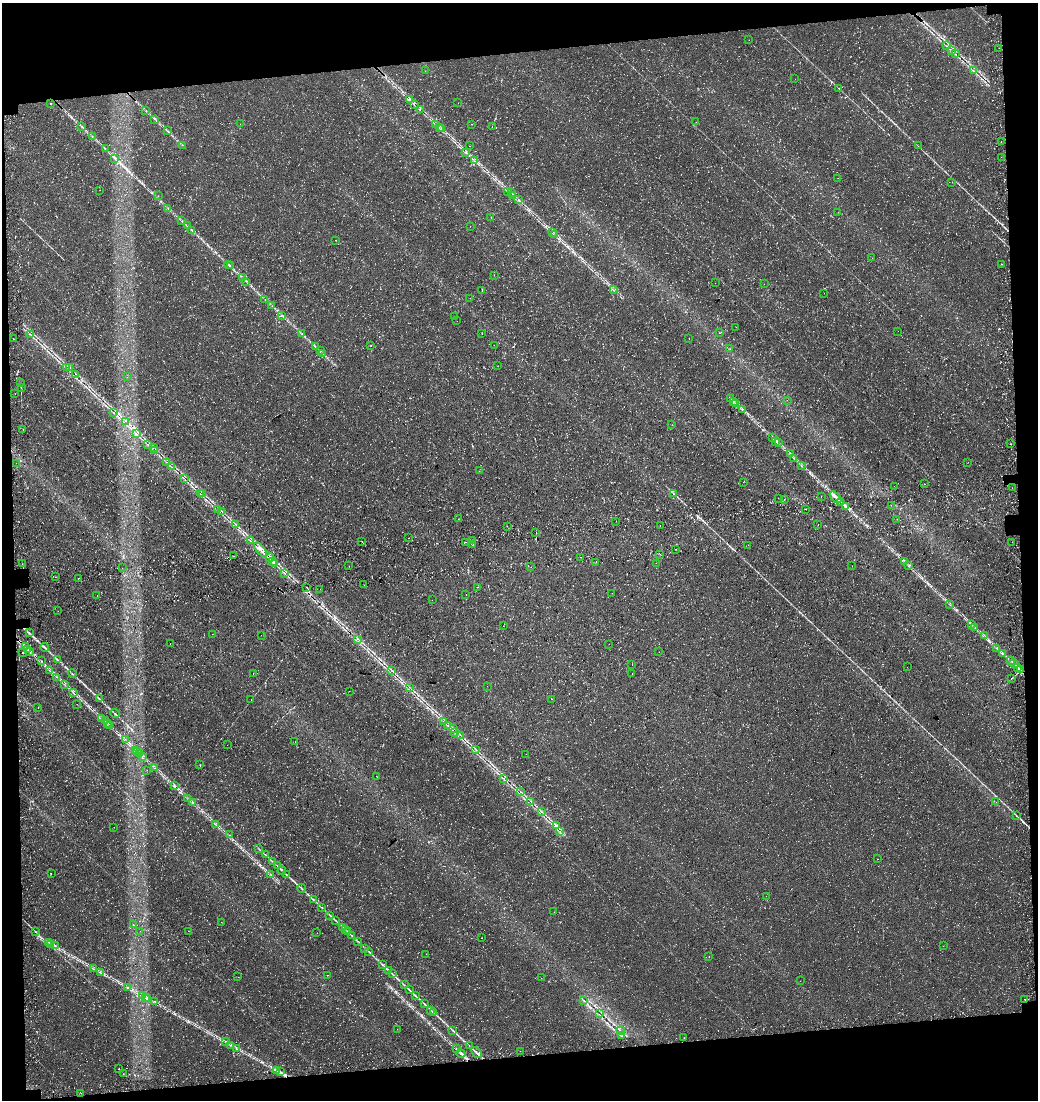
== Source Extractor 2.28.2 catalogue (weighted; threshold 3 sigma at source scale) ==
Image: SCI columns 180-4321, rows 170-4558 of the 4461 x 4729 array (HDU 1 of 3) = the unmasked area's bounding box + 8 px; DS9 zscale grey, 4 x 4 block average (1 PNG px = mean of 4 x 4 image px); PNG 1040 x 1102 px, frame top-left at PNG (2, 3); each listed source drawn as its Kron ellipse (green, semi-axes under 4 px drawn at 4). Shown black and unused: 12% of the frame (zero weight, under 3 of 4 exposures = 13% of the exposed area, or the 3 px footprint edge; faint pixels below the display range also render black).
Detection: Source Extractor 2.28.2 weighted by HDU 2 'WHT'. Background 0.0444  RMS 0.0046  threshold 0.0206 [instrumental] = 3 sigma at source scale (4.5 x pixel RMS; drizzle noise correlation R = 1.50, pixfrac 1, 0.0396/0.0396 arcsec/px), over >= 5 px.
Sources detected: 388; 7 too faint to see at this stretch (4 x 4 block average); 10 cosmic-ray / hot-pixel residue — neither listed nor drawn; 15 coinciding with a brighter row at this scale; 17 inside a brighter listed object's ellipse — not listed separately; the other 339 listed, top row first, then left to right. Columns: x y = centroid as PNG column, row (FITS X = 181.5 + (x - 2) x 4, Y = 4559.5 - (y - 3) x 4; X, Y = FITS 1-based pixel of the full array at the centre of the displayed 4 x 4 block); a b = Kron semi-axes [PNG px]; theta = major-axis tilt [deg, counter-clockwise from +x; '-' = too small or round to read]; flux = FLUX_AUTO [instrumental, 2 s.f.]
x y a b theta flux
749 40 2 2 - 0.53
947 46 2 2 - 0.95
999 48 2 2 - 0.45
951 51 2 2 - 1.1
955 54 2 2 - 0.9
425 71 2 2 - 0.42
973 71 3 2 - 1.7
795 79 2 2 - 0.36
838 88 2 2 - 0.6
409 100 3 2 - 1.9
51 103 2 2 - 1.3
458 103 2 2 - 0.34
414 104 2 2 - 0.6
420 110 2 2 - 0.47
146 111 2 2 - 0.73
155 119 2 2 - 1.1
696 122 2 2 - 0.96
240 124 2 2 - 0.52
472 124 2 2 - 0.75
436 125 2 2 - 0.51
82 126 2 2 - 0.84
492 126 2 2 - 0.41
439 128 2 2 - 0.47
442 128 2 2 - 0.81
167 131 2 2 - 0.83
92 137 2 2 - 0.67
1001 141 2 2 - 0.6
182 145 2 2 - 0.51
469 146 2 2 - 0.49
918 146 2 2 - 0.61
105 149 2 2 - 0.68
466 152 2 2 - 1.3
1001 157 2 2 - 0.34
115 158 2 2 - 1
475 161 2 2 - 1.1
838 178 2 2 - 0.33
952 182 2 2 - 0.47
100 190 2 2 - 0.3
508 191 2 2 - 0.78
511 193 2 2 - 0.95
512 195 2 2 - 0.8
158 196 2 2 - 0.32
518 199 2 2 - 1.2
168 208 2 2 - 1.1
838 212 2 2 - 0.31
491 217 2 2 - 0.58
182 221 2 2 - 0.53
187 226 2 2 - 0.9
470 226 2 2 - 0.43
192 231 2 2 - 0.59
552 233 2 2 - 0.59
555 235 2 2 - 1.7
336 240 2 2 - 0.62
872 258 2 2 - 0.42
1001 264 2 2 - 1.2
228 265 2 2 - 0.76
230 266 2 2 - 1
494 275 2 2 - 0.39
243 278 2 2 - 1.3
246 281 2 2 - 0.97
715 283 2 2 - 0.28
764 284 2 2 - 0.41
613 290 2 2 - 0.8
482 291 2 2 - 0.62
824 293 2 2 - 0.52
470 298 2 2 - 0.76
265 300 2 2 - 0.49
272 306 2 2 - 0.76
282 315 2 2 - 0.84
455 316 2 2 - 0.53
457 321 2 2 - 0.37
736 327 2 2 - 0.41
898 331 2 2 - 0.34
720 333 2 2 - 0.65
302 334 2 2 - 1.2
482 334 2 2 - 0.81
31 335 2 2 - 0.83
689 338 2 2 - 0.6
14 339 2 2 - 0.81
494 345 2 2 - 0.53
315 346 2 2 - 0.92
371 346 2 2 - 0.55
730 349 2 2 - 0.61
320 351 2 2 - 1.1
323 353 3 2 - 1.2
498 366 2 2 - 0.55
66 368 2 2 - 1.1
69 368 3 2 - 1.1
76 374 2 2 - 0.76
127 377 2 2 - 0.32
21 383 2 2 - 2
21 387 2 2 - 0.89
15 394 2 2 - 0.37
730 398 2 2 - 0.61
787 400 2 2 - 0.57
734 402 2 2 - 0.92
735 403 2 2 - 0.37
742 410 2 2 - 1.6
114 413 2 2 - 0.39
125 421 2 2 - 1.2
672 425 2 2 - 0.49
23 429 2 2 - 0.67
137 434 3 2 - 1.5
772 437 2 2 - 0.97
776 441 4 2 - 1.4
779 443 2 2 - 0.62
148 444 2 2 - 0.7
1011 444 2 2 - 1.2
153 447 2 2 - 1.3
155 451 2 2 - 0.41
790 454 2 2 - 0.7
794 459 3 2 - 1
167 462 2 2 - 0.64
968 462 2 2 - 0.44
16 463 2 2 - 0.45
802 466 2 2 - 0.97
172 467 2 2 - 0.32
479 471 2 2 - 0.43
184 478 2 2 - 0.33
743 482 2 2 - 0.39
924 484 2 2 - 0.62
894 486 2 2 - 0.52
1012 488 2 2 - 0.45
200 493 2 2 - 0.89
202 493 2 2 - 0.4
673 494 2 2 - 1.2
821 497 2 2 - 0.57
835 497 7 2 -46 6.3
778 498 2 2 - 0.5
784 499 2 2 - 0.82
841 502 2 2 - 0.82
891 505 2 2 - 0.57
845 506 3 2 - 4
806 509 2 2 - 0.74
217 510 2 2 - 0.64
222 512 2 2 - 0.65
458 519 2 2 - 0.68
897 519 2 2 - 0.39
616 521 2 2 - 0.61
818 524 2 2 - 0.4
236 525 2 2 - 0.78
507 526 2 2 - 0.52
660 526 2 2 - 0.45
536 533 2 2 - 0.74
409 538 2 2 - 0.72
472 540 2 2 - 2.5
250 541 2 2 - 0.87
362 542 2 2 - 0.92
466 542 2 2 - 0.81
1012 542 2 2 - 1.5
473 544 2 2 - 0.79
748 545 2 2 - 0.77
675 549 2 2 - 1.2
261 550 8 3 -48 14
660 554 2 2 - 0.49
233 556 2 2 - 1.3
581 557 2 2 - 0.6
270 558 4 3 - 7.5
273 561 3 2 - 6
596 562 2 2 - 0.44
904 562 3 2 - 1
275 563 4 2 - 3.8
656 563 2 2 - 0.71
22 564 2 2 - 0.71
349 566 2 2 - 0.37
852 566 2 2 - 0.53
908 566 2 2 - 0.71
531 567 2 2 - 0.56
122 568 2 2 - 0.36
285 573 2 2 - 0.67
56 577 2 2 - 0.65
78 578 2 2 - 0.81
364 585 2 2 - 0.43
307 587 2 2 - 1.7
477 587 2 2 - 0.94
320 589 2 2 - 0.51
612 593 2 2 - 0.39
466 594 2 2 - 0.41
97 595 2 2 - 0.39
432 600 2 2 - 0.41
949 604 2 2 - 0.83
58 611 2 2 - 0.8
972 625 2 2 - 0.55
503 626 2 2 - 0.34
974 627 2 2 - 1.1
29 633 2 2 - 1.1
212 634 2 2 - 0.57
261 635 2 2 - 0.31
984 636 3 2 - 0.71
357 639 2 2 - 0.72
170 644 2 2 - 0.38
609 644 2 2 - 0.81
25 646 2 2 - 2.4
45 647 4 2 - 3.4
28 649 3 2 - 1.9
997 649 2 2 - 0.8
30 651 3 2 - 4
659 652 2 2 - 0.47
22 653 2 2 - 1.3
1002 654 2 2 - 0.72
57 659 3 2 - 1.6
41 661 2 2 - 0.57
1010 661 3 2 - 3.4
1014 664 5 2 - 6
632 665 2 2 - 0.36
907 667 2 2 - 0.31
1018 667 3 2 - 2.8
49 670 2 2 - 0.95
1020 670 2 2 - 6
392 671 3 2 - 0.9
253 673 2 2 - 0.57
632 673 2 2 - 0.46
72 674 4 2 - 2.2
57 677 2 2 - 0.58
1012 678 2 2 - 0.8
64 684 2 2 - 0.85
487 686 2 2 - 0.39
409 687 2 2 - 0.44
349 691 2 2 - 0.83
73 692 4 2 - 1.8
99 699 3 2 - 1.8
551 699 2 2 - 0.44
251 700 2 2 - 0.56
77 704 2 2 - 0.47
38 707 2 2 - 0.5
115 714 5 2 - 3
101 718 2 2 - 0.73
105 721 3 2 - 2
444 722 2 2 - 0.83
108 723 2 2 - 0.95
448 725 2 2 - 0.68
109 726 2 2 - 0.7
453 729 2 2 - 0.63
455 732 2 2 - 0.66
460 735 2 2 - 0.6
125 739 2 2 - 0.53
295 742 2 2 - 0.31
227 745 2 2 - 0.4
135 750 3 2 - 1.6
475 750 4 2 - 1.6
138 751 3 2 - 1.6
140 753 2 2 - 0.98
526 754 2 2 - 0.36
142 756 2 2 - 1.7
200 765 2 2 - 0.44
155 768 2 2 - 0.63
147 770 2 2 - 0.55
377 777 2 2 - 0.66
504 779 2 2 - 0.59
174 785 2 2 - 0.61
520 792 2 2 - 0.56
188 799 2 2 - 0.62
531 801 2 2 - 0.83
996 802 2 2 - 0.32
192 803 3 2 - 1.9
541 812 2 2 - 0.69
1016 815 2 2 - 0.77
215 824 2 2 - 1.5
556 826 3 2 - 1.4
114 827 2 2 - 0.42
560 831 2 2 - 0.48
229 835 2 2 - 1.2
259 849 2 2 - 1.4
266 855 2 2 - 1.2
878 859 2 2 - 0.49
272 861 2 2 - 0.8
277 866 2 2 - 0.86
282 870 4 2 - 3.1
51 873 2 2 - 0.32
271 875 2 2 - 0.99
287 875 2 2 - 1.3
301 888 4 2 - 2.3
766 896 2 2 - 0.34
313 900 2 2 - 1.2
321 907 2 2 - 0.83
554 912 2 2 - 0.82
330 915 2 2 - 1.1
335 920 3 2 - 1.8
221 922 2 2 - 0.4
134 925 2 2 - 0.75
343 927 3 2 - 2
345 929 2 2 - 0.8
35 931 2 2 - 0.9
140 931 2 2 - 0.68
188 931 2 2 - 0.42
347 931 2 2 - 1.2
317 933 2 2 - 0.41
352 935 2 2 - 0.86
482 938 2 2 - 0.57
358 941 2 2 - 0.63
48 942 2 2 - 1.1
51 945 2 2 - 0.82
55 945 3 2 - 1.6
943 946 2 2 - 0.36
365 948 2 2 - 0.73
369 952 4 2 - 2.1
426 954 2 2 - 0.53
709 956 2 2 - 0.53
383 965 2 2 - 1.3
93 969 2 2 - 0.8
389 971 4 2 - 3.3
101 973 2 2 - 0.76
392 974 2 2 - 1.7
327 975 2 2 - 0.47
238 977 2 2 - 0.45
541 978 2 2 - 0.37
800 981 2 2 - 0.38
404 985 3 2 - 1.6
128 988 3 2 - 2.5
409 990 2 2 - 1.9
415 995 3 2 - 2.8
142 996 2 2 - 1.3
145 998 3 2 - 0.99
148 999 2 2 - 1.3
1025 999 2 2 - 1.1
583 1000 2 2 - 0.74
155 1002 3 2 - 1.2
424 1004 2 2 - 0.75
431 1010 2 2 - 0.93
433 1012 2 2 - 0.75
599 1014 2 2 - 0.82
397 1029 2 2 - 0.46
452 1030 2 2 - 0.87
620 1031 4 2 - 2.2
622 1036 2 2 - 1.2
684 1037 2 2 - 0.93
226 1041 2 2 - 1
230 1045 2 2 - 0.71
469 1045 2 2 - 0.63
237 1049 2 2 - 1.4
456 1049 2 2 - 0.63
520 1051 2 2 - 0.9
476 1052 6 2 -49 5
461 1053 5 2 - 5.1
118 1069 2 2 - 0.58
276 1070 4 2 - 4.8
280 1072 2 2 - 1.5
123 1074 2 2 - 0.49
81 1093 2 2 - 0.52
Overlapping masked pixels (flux is a lower limit): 4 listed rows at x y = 270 558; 273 561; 1020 670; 280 1072
Diffuse or blended objects may show on this block-average render without a row.